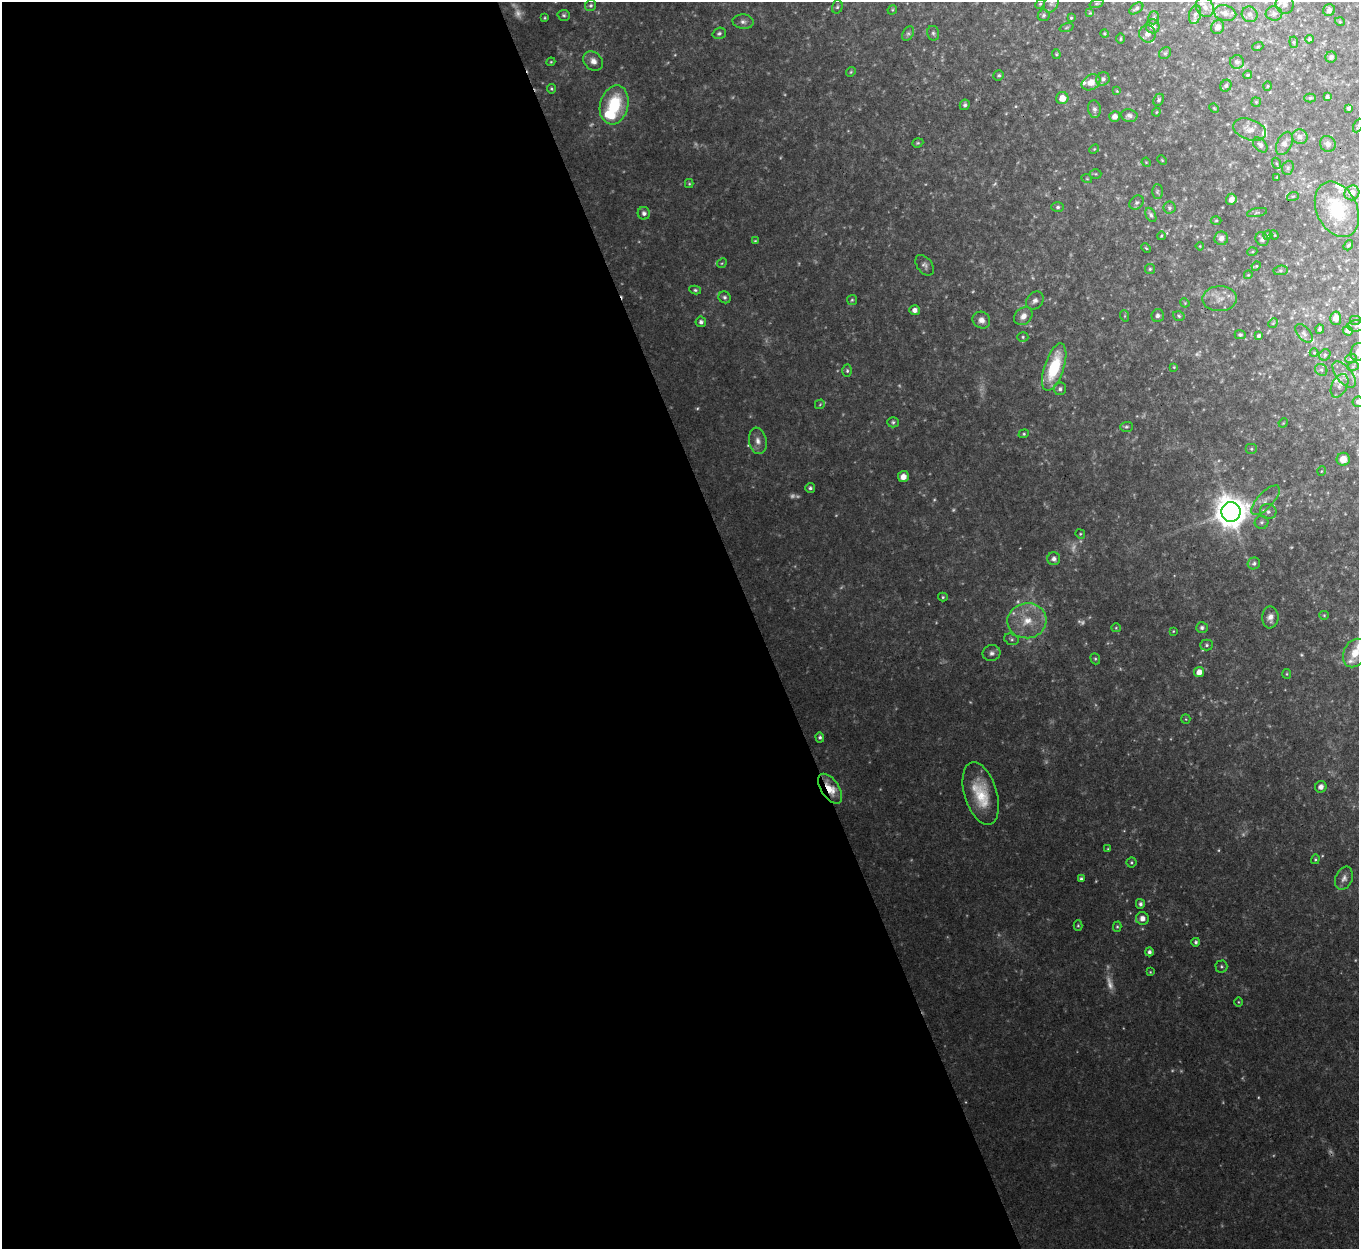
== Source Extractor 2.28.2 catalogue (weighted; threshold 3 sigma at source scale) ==
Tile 9 of 4 x 4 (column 1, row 3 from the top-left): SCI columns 3-1359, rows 1526-2772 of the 5431 x 5416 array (HDU 1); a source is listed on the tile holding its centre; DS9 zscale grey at full resolution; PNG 1361 x 1251 px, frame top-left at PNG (2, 2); each listed source drawn as its Kron ellipse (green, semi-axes under 4 px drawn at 4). Shown black and unused: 56% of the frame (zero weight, under 3 of 4 exposures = <1% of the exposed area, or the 3 px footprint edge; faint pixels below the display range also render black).
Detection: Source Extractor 2.28.2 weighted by HDU 2 'WHT'; one run over the whole footprint, this tile lists its part. Background 0.0864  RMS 0.0076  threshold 0.034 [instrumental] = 3 sigma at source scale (4.5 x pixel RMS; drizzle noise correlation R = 1.50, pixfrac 1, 0.05/0.05 arcsec/px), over >= 5 px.
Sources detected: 237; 31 too faint to see at this stretch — neither listed nor drawn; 13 inside a brighter listed object's ellipse — not listed separately; the other 193 listed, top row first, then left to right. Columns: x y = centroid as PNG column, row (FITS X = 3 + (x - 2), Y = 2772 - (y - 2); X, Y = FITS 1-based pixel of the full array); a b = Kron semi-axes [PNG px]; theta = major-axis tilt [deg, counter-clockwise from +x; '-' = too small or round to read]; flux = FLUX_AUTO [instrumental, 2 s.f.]
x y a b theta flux
1051 3 10 7 64 2.7
1097 3 7 3 19 1
1040 4 5 4 - 1
1285 4 10 9 - 3.7
591 5 6 5 - 1.7
837 7 7 5 74 1.5
1205 7 10 8 -64 4.8
1136 8 8 4 35 2.1
892 10 5 4 - 0.83
1329 10 6 5 - 2.2
1090 13 4 4 - 0.69
1225 13 11 7 -14 5
1250 14 8 7 - 3
1274 14 8 7 - 2.7
564 15 6 5 - 1.7
1044 15 6 5 - 1.7
1195 15 9 6 77 2.7
545 18 3 3 - 0.86
1071 18 4 4 - 0.84
1154 18 6 5 - 1.7
743 22 10 7 -5 3
1340 22 5 3 - 0.66
1153 26 7 7 - 5.1
1218 27 7 6 - 4.4
1066 28 7 3 19 0.88
719 33 7 5 18 1.9
908 33 8 5 62 1.7
933 33 7 6 - 1.6
1105 34 4 4 - 1
1147 34 9 8 - 3.6
1121 39 5 2 - 0.76
1309 39 4 4 - 1.4
1294 42 6 4 -84 1.1
1258 46 5 3 - 0.78
1165 53 6 5 - 1.6
1056 54 5 4 - 0.93
1331 57 6 5 - 2.2
593 61 11 8 -42 5.5
551 62 4 4 - 0.86
1237 62 7 7 - 2.8
851 72 5 4 - 0.93
999 75 5 5 - 1.3
1248 75 4 3 - 0.93
1103 79 7 6 - 2.5
1091 82 10 7 30 8.8
1226 86 6 5 - 1.5
1268 86 5 3 - 0.77
551 89 5 4 - 1.2
1117 91 4 4 - 0.75
1327 97 4 3 - 1.5
1062 98 6 6 - 8.9
1310 98 6 4 1 1.2
1159 100 6 5 - 1.8
1256 102 5 4 - 0.97
614 105 20 14 76 42
965 105 5 5 - 1.6
1214 108 5 4 - 0.83
1349 108 4 3 - 1.4
1094 109 9 6 -82 2.6
1156 112 4 4 - 0.76
1129 116 8 6 -9 2.9
1115 117 5 5 - 4
1358 126 7 3 64 0.87
1249 130 17 10 -19 7.3
1300 137 8 7 - 3.5
918 143 6 4 20 1.1
1284 143 12 7 63 4.1
1328 144 8 7 - 3.6
1260 145 9 5 -48 2.7
1094 149 5 4 - 0.89
1162 160 5 3 - 0.67
1146 162 5 4 - 0.72
1276 163 5 3 - 0.88
1288 168 7 5 70 2
1096 174 6 5 - 1.1
1277 177 4 2 - 0.51
1087 179 5 3 - 0.73
689 184 4 4 - 0.89
1157 192 7 5 90 1.5
1352 193 8 7 - 6.6
1293 196 6 4 18 1.1
1231 199 6 5 - 4.2
1137 203 8 6 43 2.1
1058 207 6 5 - 1.5
1169 208 6 6 - 1.7
1337 209 29 20 -64 49
1257 212 10 4 11 1.5
644 213 6 6 - 2.7
1151 215 8 5 -61 2
1216 220 5 3 - 0.87
1268 235 5 4 - 0.94
1274 235 5 4 - 0.73
1161 236 4 3 - 0.71
1221 238 7 7 - 4.1
1262 239 7 6 - 2.5
755 241 4 4 - 0.93
1348 245 5 3 - 1.1
1200 246 4 4 - 0.67
1146 248 5 3 - 0.72
1252 252 5 3 - 0.83
722 263 5 4 - 0.93
925 265 12 7 -52 2.8
1256 266 5 4 - 0.81
1150 269 5 5 - 1.1
1281 270 7 5 6 1.3
1248 275 4 3 - 0.67
695 290 6 4 -10 1.4
725 297 6 5 - 1.9
1219 299 17 12 1 8.8
852 300 5 5 - 1.1
1035 301 10 7 48 3.4
1185 303 5 3 - 0.72
914 310 5 5 - 3.5
1023 316 10 8 45 5.3
1125 316 6 3 -72 0.82
1158 316 6 6 - 2.7
1179 316 6 4 -18 1.2
1336 318 6 5 - 5.7
981 320 9 8 - 4.7
1355 320 6 4 0 1.3
701 322 5 5 - 2.3
1273 323 5 4 - 0.9
1356 326 9 5 6 2
1320 329 4 3 - 1.7
1348 331 5 4 - 3
1304 333 11 6 -49 2.4
1240 335 5 4 - 1.4
1259 336 4 3 - 1.8
1023 337 5 5 - 1.2
1358 352 9 7 68 5.4
1314 353 4 4 - 0.78
1325 355 6 5 - 1.3
1351 358 6 3 20 0.97
1353 366 6 4 20 0.99
1054 367 25 9 72 44
1174 367 4 4 - 0.76
1321 370 6 5 - 1.6
847 371 6 4 -89 1.4
1344 375 16 7 -51 5.6
1340 386 12 7 63 4.2
1060 389 6 6 - 2.5
1358 402 5 5 - 2.3
820 404 5 5 - 1
893 422 5 5 - 1.5
1283 423 5 4 - 0.69
1126 427 6 5 - 1.4
1024 434 5 4 - 1
758 441 13 9 -78 5.6
1251 449 6 5 - 1.4
1343 459 6 6 - 7.9
1322 471 5 3 - 0.63
903 477 5 5 - 5.1
810 488 5 5 - 1.7
1265 500 19 8 47 6.9
1231 512 10 9 - 1600
1268 512 8 7 - 3.5
1262 522 7 6 - 2
1080 534 5 4 - 0.92
1054 559 6 6 - 3.2
1254 563 6 6 - 1.9
943 597 5 4 - 1.2
1324 615 5 4 - 0.85
1270 617 11 8 -90 4.8
1027 621 19 17 8 20
1116 628 5 4 - 0.83
1202 628 6 5 - 2.2
1173 631 4 4 - 0.68
1011 639 7 5 -17 1.7
1207 645 6 5 - 1.6
992 653 9 8 - 3
1355 653 15 11 64 11
1095 659 6 4 -68 1.1
1199 672 5 5 - 6.5
1287 674 5 4 - 0.94
1186 719 5 4 - 0.82
820 737 5 4 - 1.6
1321 787 6 5 - 3.6
830 789 17 9 -56 16
981 794 32 16 -73 29
1108 849 4 3 - 0.73
1315 859 5 4 - 1
1131 862 5 5 - 1.1
1344 878 12 8 68 4.2
1081 879 4 4 - 1.6
1140 904 5 4 - 2.2
1142 918 6 6 - 5.3
1078 925 5 4 - 1
1117 927 5 4 - 1.1
1196 942 4 3 - 1.6
1149 952 4 4 - 2.3
1221 966 6 6 - 1.4
1150 972 3 3 - 0.75
1238 1002 4 3 - 0.66
Overlapping masked pixels (flux is a lower limit): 1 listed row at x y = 830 789
Isophote crosses this tile's border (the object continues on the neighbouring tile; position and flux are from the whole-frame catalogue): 7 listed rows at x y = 1051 3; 1285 4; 1225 13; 1358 126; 1358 352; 1358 402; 1355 653